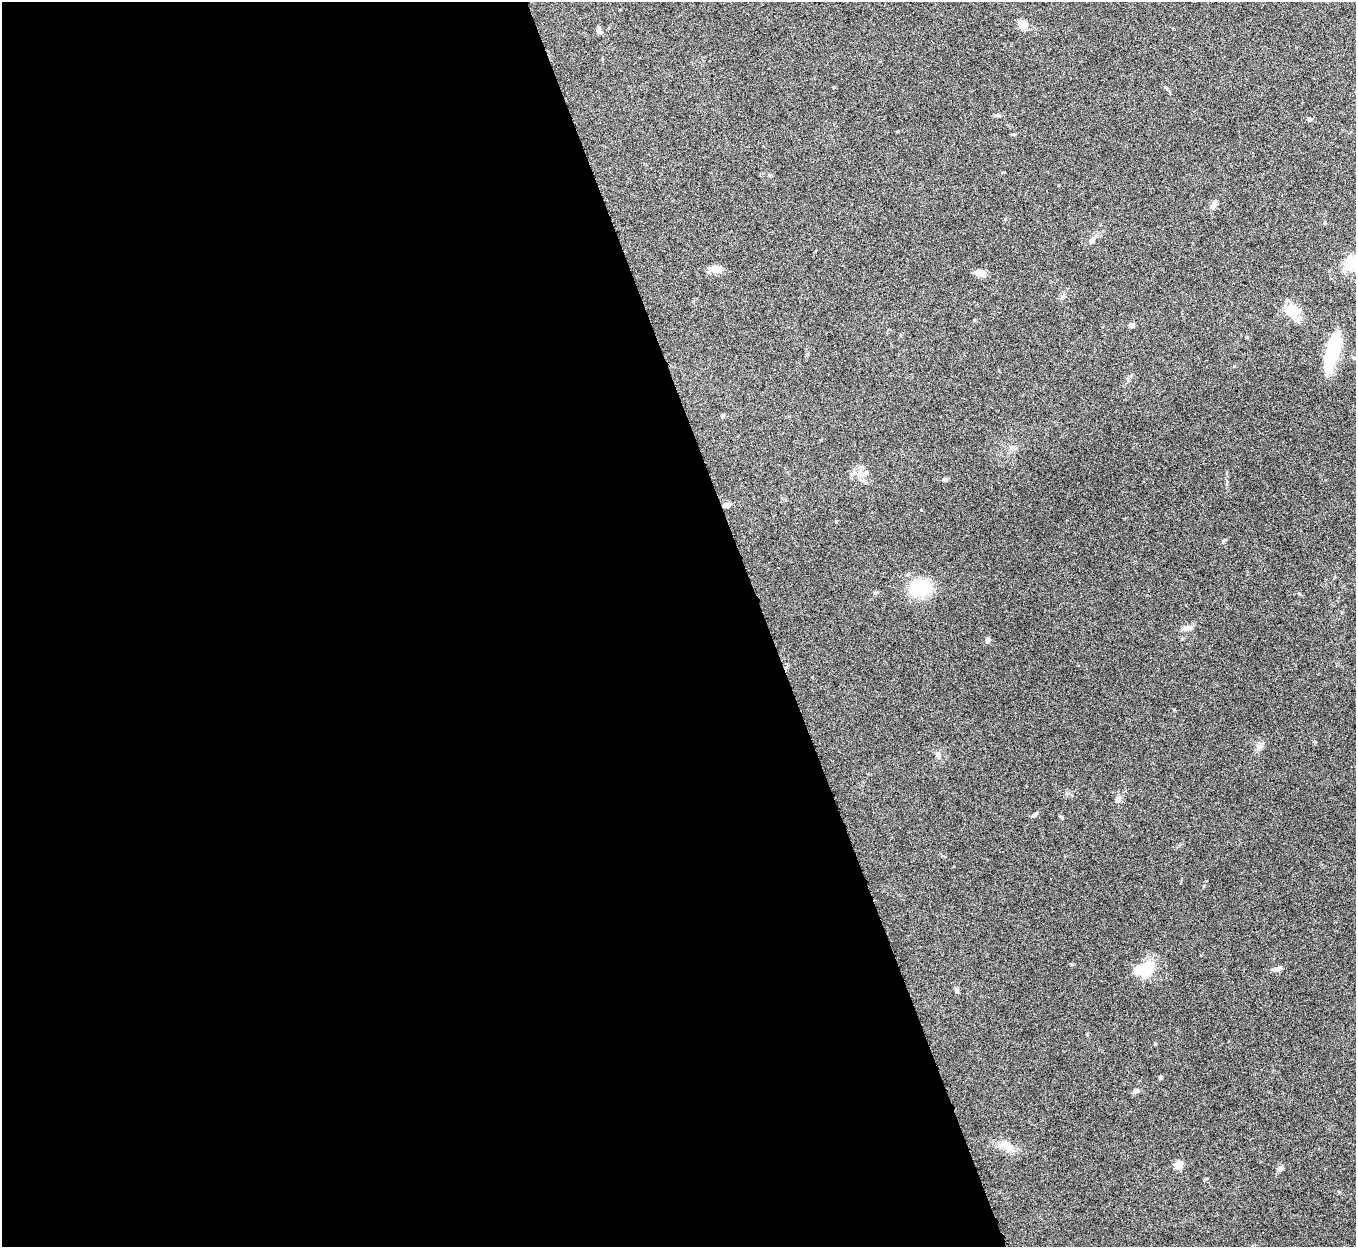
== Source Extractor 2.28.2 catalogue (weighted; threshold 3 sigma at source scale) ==
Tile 9 of 4 x 4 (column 1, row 3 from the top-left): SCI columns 2-1355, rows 1395-2639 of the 5422 x 5403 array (HDU 1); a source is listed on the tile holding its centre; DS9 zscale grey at full resolution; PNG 1358 x 1249 px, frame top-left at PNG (2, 2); no overlay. Shown black and unused: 56% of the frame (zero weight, under 5 of 10 exposures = <1% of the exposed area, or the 3 px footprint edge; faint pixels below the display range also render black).
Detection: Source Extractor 2.28.2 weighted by HDU 2 'WHT'; one run over the whole footprint, this tile lists its part. Background 0.145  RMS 0.0057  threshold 0.0235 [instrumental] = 3 sigma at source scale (4.09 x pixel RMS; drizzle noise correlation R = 1.36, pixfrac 0.8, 0.05/0.05 arcsec/px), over >= 5 px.
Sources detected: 36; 2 inside a brighter object's white glare — not listed; the other 34 listed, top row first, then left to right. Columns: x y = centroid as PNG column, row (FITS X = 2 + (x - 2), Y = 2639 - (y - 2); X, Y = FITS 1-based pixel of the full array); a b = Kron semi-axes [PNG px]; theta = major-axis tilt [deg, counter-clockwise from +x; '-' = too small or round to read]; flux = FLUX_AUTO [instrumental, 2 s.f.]
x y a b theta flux
1022 25 12 10 78 4.5
599 30 8 5 -82 1.6
834 87 4 3 - 0.37
1166 88 6 3 -54 0.7
1309 119 5 4 - 1.4
769 175 5 5 - 0.61
1213 205 10 6 62 2.6
1092 240 10 5 53 1.7
716 269 13 7 -4 6.2
981 273 11 6 -9 4.8
1062 297 7 5 22 1.2
1292 313 15 11 60 11
1131 325 4 4 - 3
1333 351 38 13 74 29
722 416 4 4 - 1.1
865 472 7 4 45 1.2
945 479 5 5 - 0.82
727 505 9 6 16 2.1
1223 541 6 4 45 0.69
921 588 29 21 15 20
1187 628 16 6 9 2.5
988 640 6 5 - 1.7
938 755 9 6 -89 1.7
1117 800 8 7 - 1.8
1034 814 9 4 38 1.3
1147 968 23 17 48 16
1278 969 9 6 12 1.9
957 990 9 4 -79 1.1
1155 1044 4 3 - 0.54
1160 1077 3 3 - 1.2
1136 1091 7 6 - 1.4
1005 1146 19 10 -35 5.8
1178 1165 5 5 - 16
1280 1168 7 5 54 2
Overlapping masked pixels (flux is a lower limit): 1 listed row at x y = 727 505
Unlisted compact peaks at least as high as the median listed source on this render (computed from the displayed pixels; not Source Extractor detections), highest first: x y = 836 521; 1061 817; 1234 366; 1300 594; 921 510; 1174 709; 998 115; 1204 886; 974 320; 1339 1192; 1005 219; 1260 747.